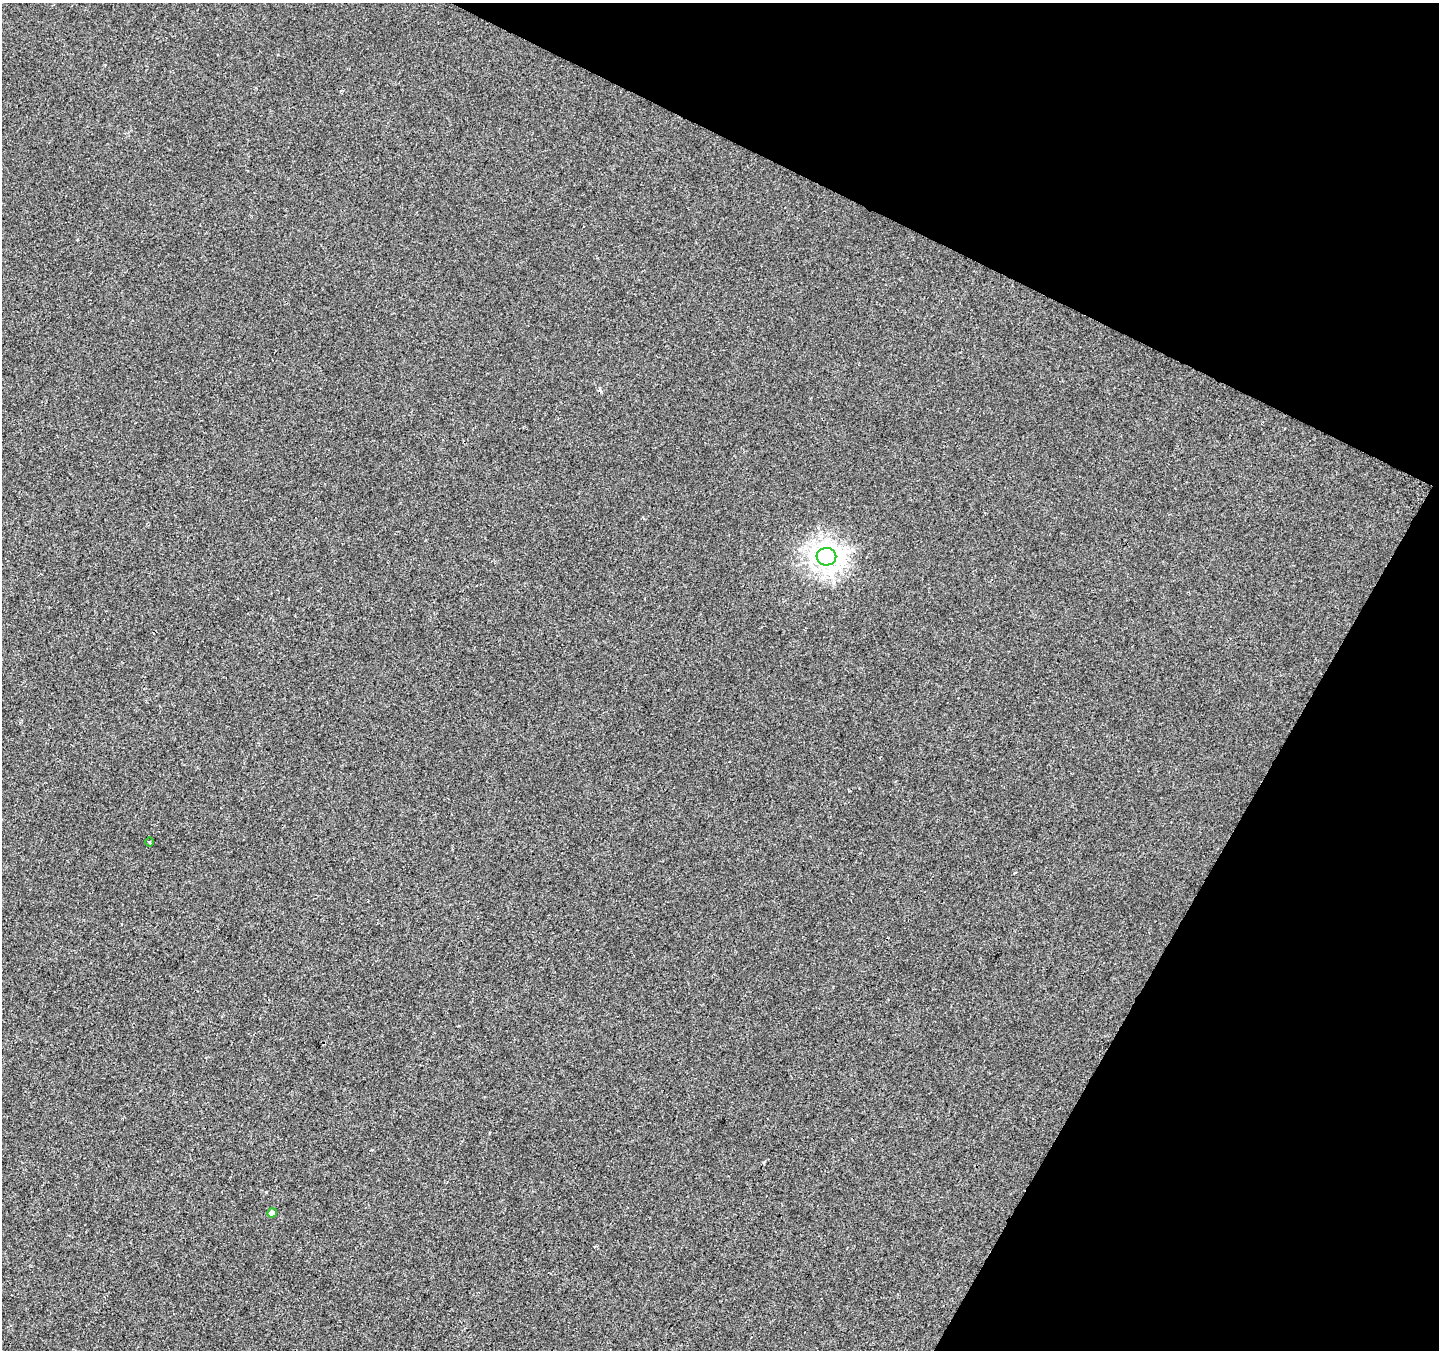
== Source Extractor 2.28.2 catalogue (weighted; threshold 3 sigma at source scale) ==
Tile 8 of 4 x 4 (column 4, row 2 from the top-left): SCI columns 4316-5752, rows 2959-4306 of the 5752 x 5851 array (HDU 1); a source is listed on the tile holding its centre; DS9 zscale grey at full resolution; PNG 1441 x 1352 px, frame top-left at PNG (2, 3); each listed source drawn as its Kron ellipse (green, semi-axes under 4 px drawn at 4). Shown black and unused: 24% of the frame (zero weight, under 2 of 3 exposures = <1% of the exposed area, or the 3 px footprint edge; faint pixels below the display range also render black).
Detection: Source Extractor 2.28.2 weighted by HDU 2 'WHT'; one run over the whole footprint, this tile lists its part. Background -3.62e-04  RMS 0.0045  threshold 0.0203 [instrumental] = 3 sigma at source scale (4.5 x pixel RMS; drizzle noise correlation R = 1.50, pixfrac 1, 0.0396/0.0396 arcsec/px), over >= 5 px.
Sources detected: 4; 1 cosmic-ray / hot-pixel residue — neither listed nor drawn; the other 3 listed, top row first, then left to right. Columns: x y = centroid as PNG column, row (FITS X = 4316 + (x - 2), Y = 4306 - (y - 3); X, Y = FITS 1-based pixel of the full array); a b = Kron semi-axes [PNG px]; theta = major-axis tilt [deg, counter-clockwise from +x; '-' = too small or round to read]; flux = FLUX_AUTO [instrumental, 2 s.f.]
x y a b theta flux
826 557 10 9 - 330
150 842 5 3 - 0.41
272 1213 5 4 - 1.9